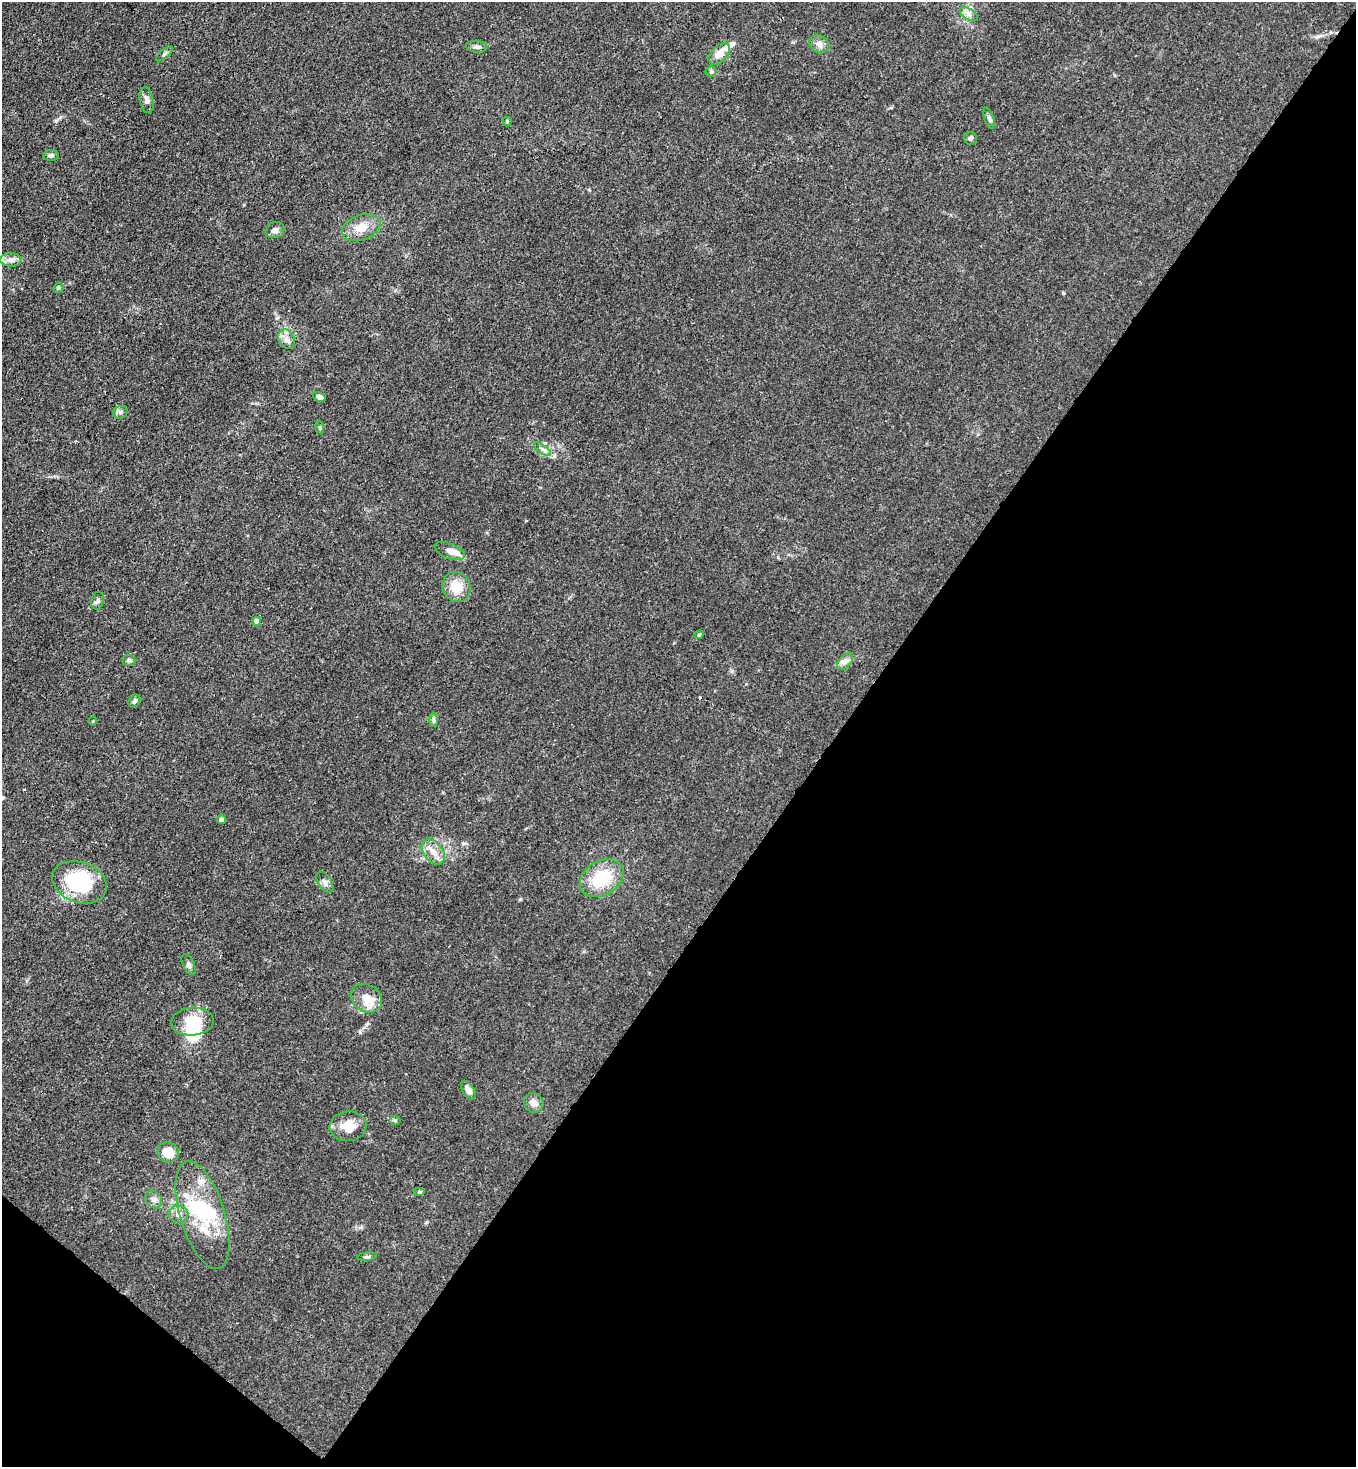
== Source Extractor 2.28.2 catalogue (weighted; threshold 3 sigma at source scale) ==
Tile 15 of 4 x 4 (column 3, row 4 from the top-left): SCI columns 3070-4423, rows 60-1524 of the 6003 x 5982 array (HDU 1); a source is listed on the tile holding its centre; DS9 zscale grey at full resolution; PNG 1358 x 1469 px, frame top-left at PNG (2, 2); each listed source drawn as its Kron ellipse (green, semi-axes under 4 px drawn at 4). Shown black and unused: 41% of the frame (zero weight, under 3 of 4 exposures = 7% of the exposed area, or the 3 px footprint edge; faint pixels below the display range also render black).
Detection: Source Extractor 2.28.2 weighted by HDU 2 'WHT'; one run over the whole footprint, this tile lists its part. Background 0.0202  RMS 0.0028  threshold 0.0127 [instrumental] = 3 sigma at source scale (4.5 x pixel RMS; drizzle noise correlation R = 1.50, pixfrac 1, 0.05/0.05 arcsec/px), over >= 5 px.
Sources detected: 57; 4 inside a brighter object's white glare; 1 cosmic-ray / hot-pixel residue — neither listed nor drawn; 4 inside a brighter listed object's ellipse — not listed separately; the other 48 listed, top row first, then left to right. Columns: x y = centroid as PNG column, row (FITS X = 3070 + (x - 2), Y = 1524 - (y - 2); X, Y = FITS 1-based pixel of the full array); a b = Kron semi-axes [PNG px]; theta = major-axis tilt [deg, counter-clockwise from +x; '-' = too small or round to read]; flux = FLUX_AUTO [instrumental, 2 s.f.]
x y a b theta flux
969 14 10 5 -33 1.1
819 44 10 8 -30 1.5
477 47 10 5 -5 0.88
165 54 10 3 40 0.46
719 54 13 8 44 2.6
711 72 5 5 - 0.48
146 100 13 7 -78 1.1
989 118 11 4 -72 0.77
507 122 4 4 - 0.3
970 138 6 6 - 0.62
51 155 8 5 2 0.78
361 227 20 12 20 4.1
275 230 10 8 18 1.2
11 260 10 6 -1 1.4
58 288 5 4 - 0.56
286 339 10 8 -59 1.6
320 397 7 4 -25 0.97
120 412 8 6 21 0.71
320 427 6 3 -82 0.31
542 449 10 4 -35 0.83
450 551 16 7 -21 2.3
456 587 15 13 -61 5.2
98 601 9 6 75 0.7
257 621 4 4 - 2
699 635 4 4 - 0.36
129 660 6 5 - 0.54
845 661 10 6 44 1.1
134 701 7 5 59 0.69
434 720 7 4 -89 0.58
93 721 4 3 - 0.2
221 820 4 4 - 1.7
433 852 14 9 -51 2.7
602 878 23 17 31 11
79 882 28 20 -20 22
325 882 12 6 -57 1
189 965 11 5 -63 0.81
367 998 16 13 -37 4.6
192 1022 21 14 4 7
468 1090 10 5 -59 1.6
534 1103 10 9 - 1.6
395 1120 6 4 -1 0.39
348 1126 18 15 6 4.8
168 1152 11 9 -29 4.7
420 1192 6 4 0 0.41
154 1199 9 7 -56 1.1
179 1214 10 8 3 1.7
202 1215 56 22 -73 19
367 1257 10 4 5 0.52
Unlisted compact peaks at least as high as the median listed source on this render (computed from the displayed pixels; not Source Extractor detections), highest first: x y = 1063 293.